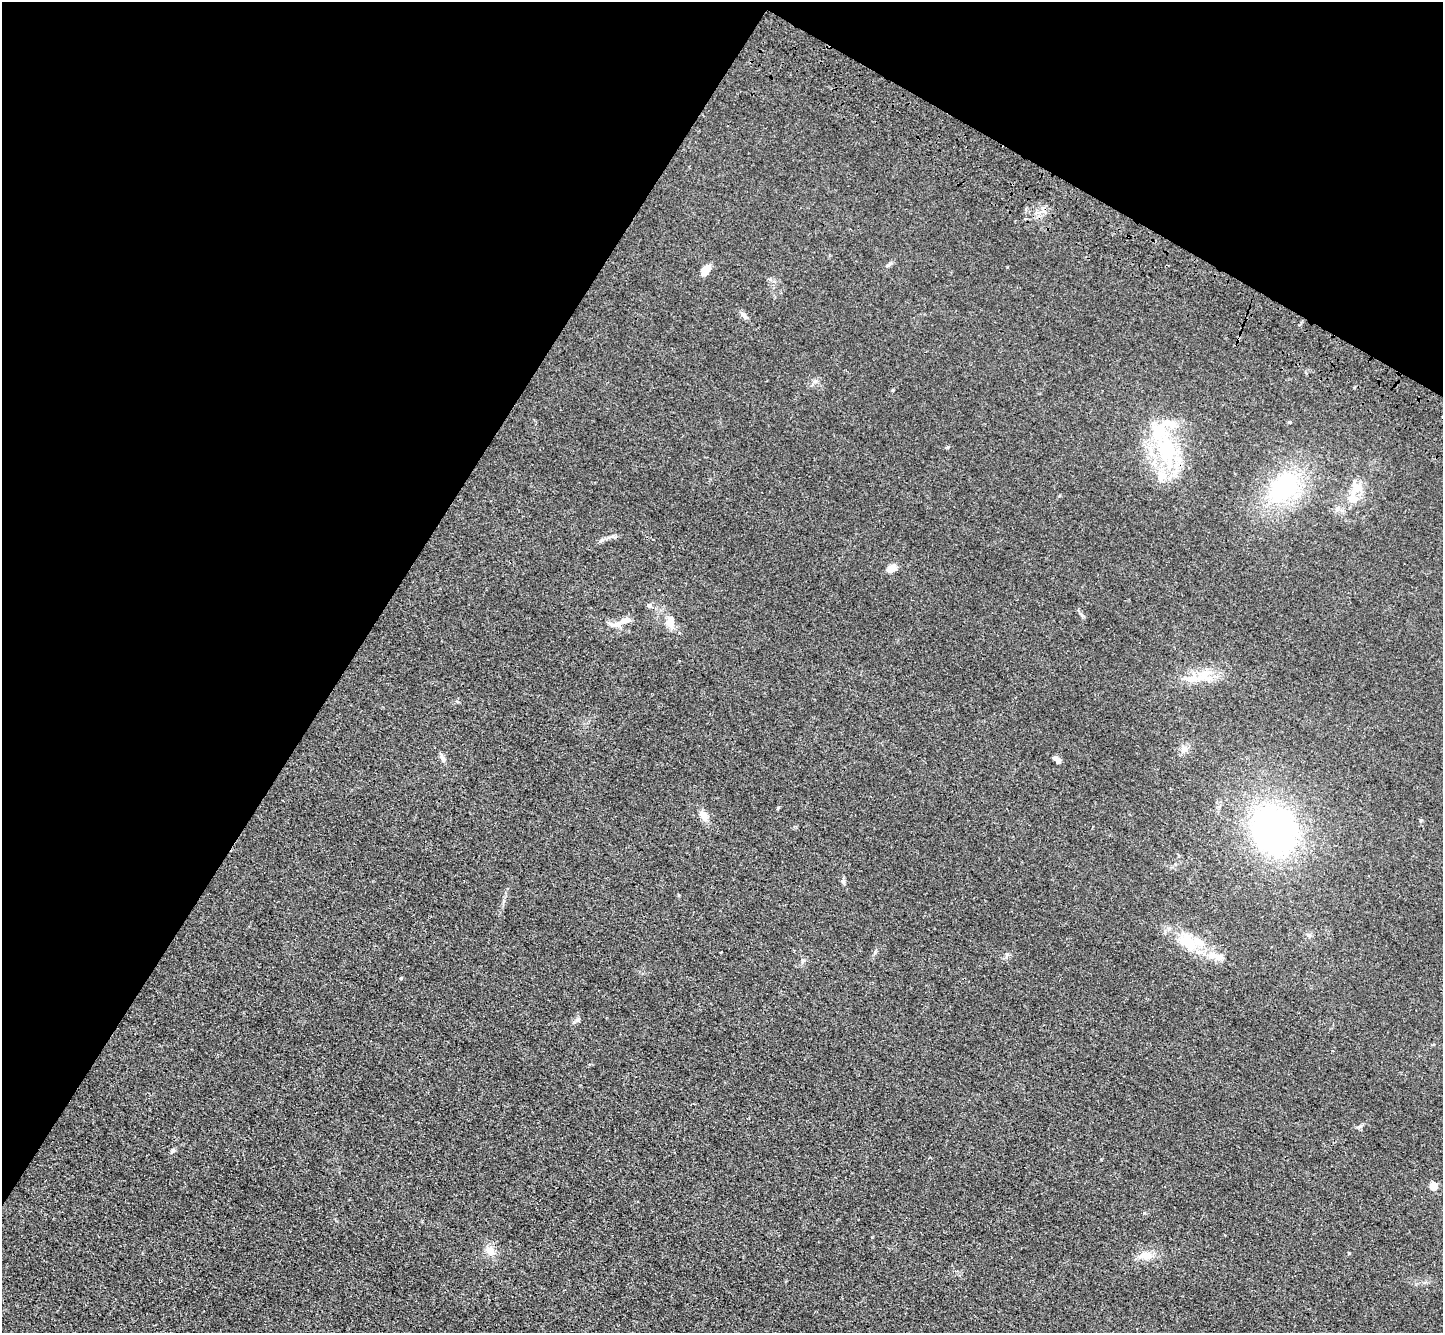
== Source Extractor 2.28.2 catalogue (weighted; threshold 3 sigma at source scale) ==
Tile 2 of 4 x 4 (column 2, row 1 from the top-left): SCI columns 1509-2949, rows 4385-5715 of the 5898 x 5967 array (HDU 1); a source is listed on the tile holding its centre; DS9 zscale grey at full resolution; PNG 1445 x 1335 px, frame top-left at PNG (2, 2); no overlay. Shown black and unused: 31% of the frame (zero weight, under 3 of 4 exposures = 6% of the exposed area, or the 3 px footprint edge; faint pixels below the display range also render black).
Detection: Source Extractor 2.28.2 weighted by HDU 2 'WHT'; one run over the whole footprint, this tile lists its part. Background 0.0117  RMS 0.0039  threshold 0.0178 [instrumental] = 3 sigma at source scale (4.5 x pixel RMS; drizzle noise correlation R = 1.50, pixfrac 1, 0.05/0.05 arcsec/px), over >= 5 px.
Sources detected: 37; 6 inside a brighter listed object's ellipse — not listed separately; the other 31 listed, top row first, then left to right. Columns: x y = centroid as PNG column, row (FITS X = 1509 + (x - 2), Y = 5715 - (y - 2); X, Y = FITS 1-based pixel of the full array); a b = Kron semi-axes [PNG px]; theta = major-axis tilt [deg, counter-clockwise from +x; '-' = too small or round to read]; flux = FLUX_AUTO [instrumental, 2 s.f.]
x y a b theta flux
889 264 10 4 44 0.95
705 270 13 7 60 3.9
744 315 14 5 -52 1.5
1290 422 5 4 - 0.42
948 447 5 4 - 0.43
1166 450 47 24 -76 35
1355 485 18 12 -56 4.5
1284 487 36 26 46 45
1352 499 18 12 -15 5.2
601 540 12 4 40 0.97
892 569 11 8 25 3.1
649 606 7 6 - 1.1
625 620 17 7 14 3.3
670 621 17 10 -86 3.9
1203 678 27 11 18 8.3
1184 750 11 6 43 1.8
443 759 12 6 -62 1.5
1057 760 9 5 -39 2.7
778 808 5 4 - 0.46
704 816 16 8 -64 3
1274 830 48 39 -54 120
843 882 7 5 -30 0.75
1309 935 6 5 - 0.76
1188 941 30 18 -45 13
721 952 3 2 - 0.34
1216 956 27 10 -18 6.6
401 978 4 3 - 0.67
577 1020 6 5 - 0.86
1434 1186 5 5 - 14
490 1251 13 11 -54 4.1
1146 1255 19 11 3 4.8
Unlisted compact peaks at least as high as the median listed source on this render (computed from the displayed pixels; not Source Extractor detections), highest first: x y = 173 1150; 1349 1253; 893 390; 1360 1126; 1144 1213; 1420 820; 1082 615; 875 952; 803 960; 1007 954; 679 895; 1059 496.